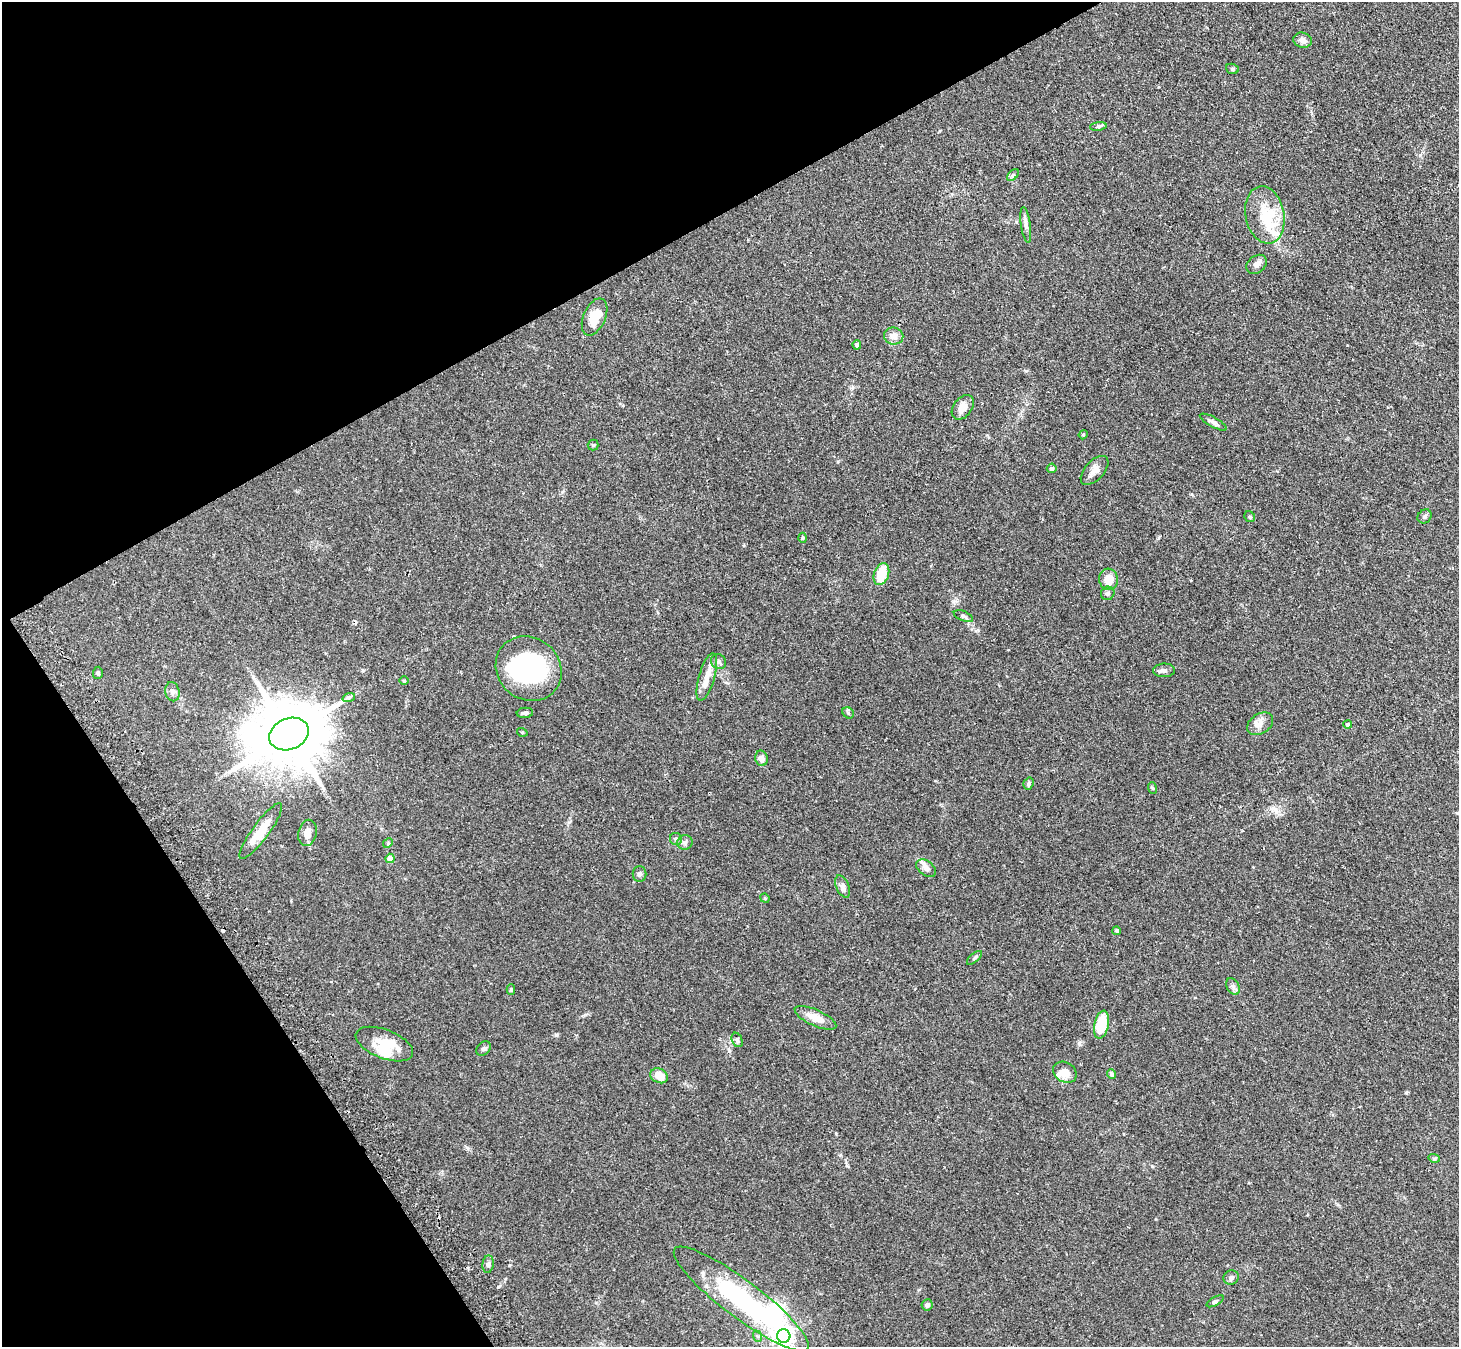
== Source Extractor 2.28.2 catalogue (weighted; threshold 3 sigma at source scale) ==
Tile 5 of 4 x 4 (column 1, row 2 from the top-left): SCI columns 33-1489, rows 2860-4204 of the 5893 x 5858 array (HDU 1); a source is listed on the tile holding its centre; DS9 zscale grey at full resolution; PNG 1461 x 1349 px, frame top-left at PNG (2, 2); each listed source drawn as its Kron ellipse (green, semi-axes under 4 px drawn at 4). Shown black and unused: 27% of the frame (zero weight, under 2 of 3 exposures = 3% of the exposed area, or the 3 px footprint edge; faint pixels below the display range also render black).
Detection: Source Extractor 2.28.2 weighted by HDU 2 'WHT'; one run over the whole footprint, this tile lists its part. Background 0.106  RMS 0.0065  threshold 0.0291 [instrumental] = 3 sigma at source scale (4.5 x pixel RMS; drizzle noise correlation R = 1.50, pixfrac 1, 0.05/0.05 arcsec/px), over >= 5 px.
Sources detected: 84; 5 inside a brighter object's white glare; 3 cosmic-ray / hot-pixel residue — neither listed nor drawn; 6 inside a brighter listed object's ellipse — not listed separately; the other 70 listed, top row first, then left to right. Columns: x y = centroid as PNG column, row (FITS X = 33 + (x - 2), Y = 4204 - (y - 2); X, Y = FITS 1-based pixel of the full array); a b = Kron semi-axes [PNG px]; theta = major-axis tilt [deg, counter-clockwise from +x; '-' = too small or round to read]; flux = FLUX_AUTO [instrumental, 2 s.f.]
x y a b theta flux
1302 40 9 7 -12 3.2
1232 69 6 5 - 0.99
1098 126 8 4 8 1.2
1013 175 7 4 46 1.1
1265 215 29 19 -79 20
1026 225 18 5 -82 2.6
1257 264 11 8 38 3.2
595 317 19 11 66 12
894 336 10 8 -8 4.6
857 345 5 4 - 1.2
963 407 13 9 52 5.3
1213 422 15 5 -28 2.3
1083 435 4 3 - 0.57
593 445 5 5 - 1
1052 468 5 5 - 1.8
1094 470 17 9 47 5.2
1425 516 7 6 - 1.5
1250 517 6 5 - 1.1
802 538 5 3 - 0.64
881 574 11 7 72 15
1109 579 11 9 -84 9.3
1108 593 7 6 - 1.4
963 616 10 5 -23 1.3
719 662 8 7 - 1.8
529 669 34 31 -41 79
1164 670 11 7 1 2.2
98 673 6 5 - 0.97
707 677 24 8 74 6.9
404 681 5 3 - 0.58
172 692 10 7 -76 2
349 697 6 4 18 1.1
525 713 8 5 6 1.6
848 713 6 5 - 1.1
1260 724 14 9 33 4.4
1348 725 4 4 - 2.1
522 732 5 3 - 0.56
289 734 20 15 23 6200
761 758 8 6 -77 4.2
1028 784 6 5 - 1.2
1152 788 6 4 -70 0.7
261 831 34 8 54 13
308 833 13 9 78 4.5
676 839 6 6 - 1.2
388 843 5 4 - 0.75
685 843 8 7 - 2
390 858 5 4 - 8.6
926 868 11 7 -37 2.9
639 874 8 7 - 1.7
843 887 12 6 -66 2.4
765 898 5 4 - 0.72
1117 931 4 4 - 1.1
974 958 9 3 40 0.99
1233 986 9 6 -63 1.8
511 990 5 4 - 0.83
815 1018 22 8 -24 8.2
1102 1025 14 7 78 21
737 1040 7 5 -67 1.5
384 1044 30 14 -21 14
484 1048 8 6 43 1.5
1065 1072 12 10 -34 6
1111 1074 5 4 - 1.5
659 1076 9 7 -26 7.4
1434 1158 6 4 -17 0.9
488 1264 9 5 83 1.6
1231 1278 8 7 - 1.7
741 1299 83 18 -37 95
1215 1301 9 4 29 1.1
927 1305 5 5 - 1.7
757 1336 6 3 -70 0.95
784 1336 7 7 - 250
Unlisted compact peaks at least as high as the median listed source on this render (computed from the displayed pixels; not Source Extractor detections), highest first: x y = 556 1035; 498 1287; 1079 1043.